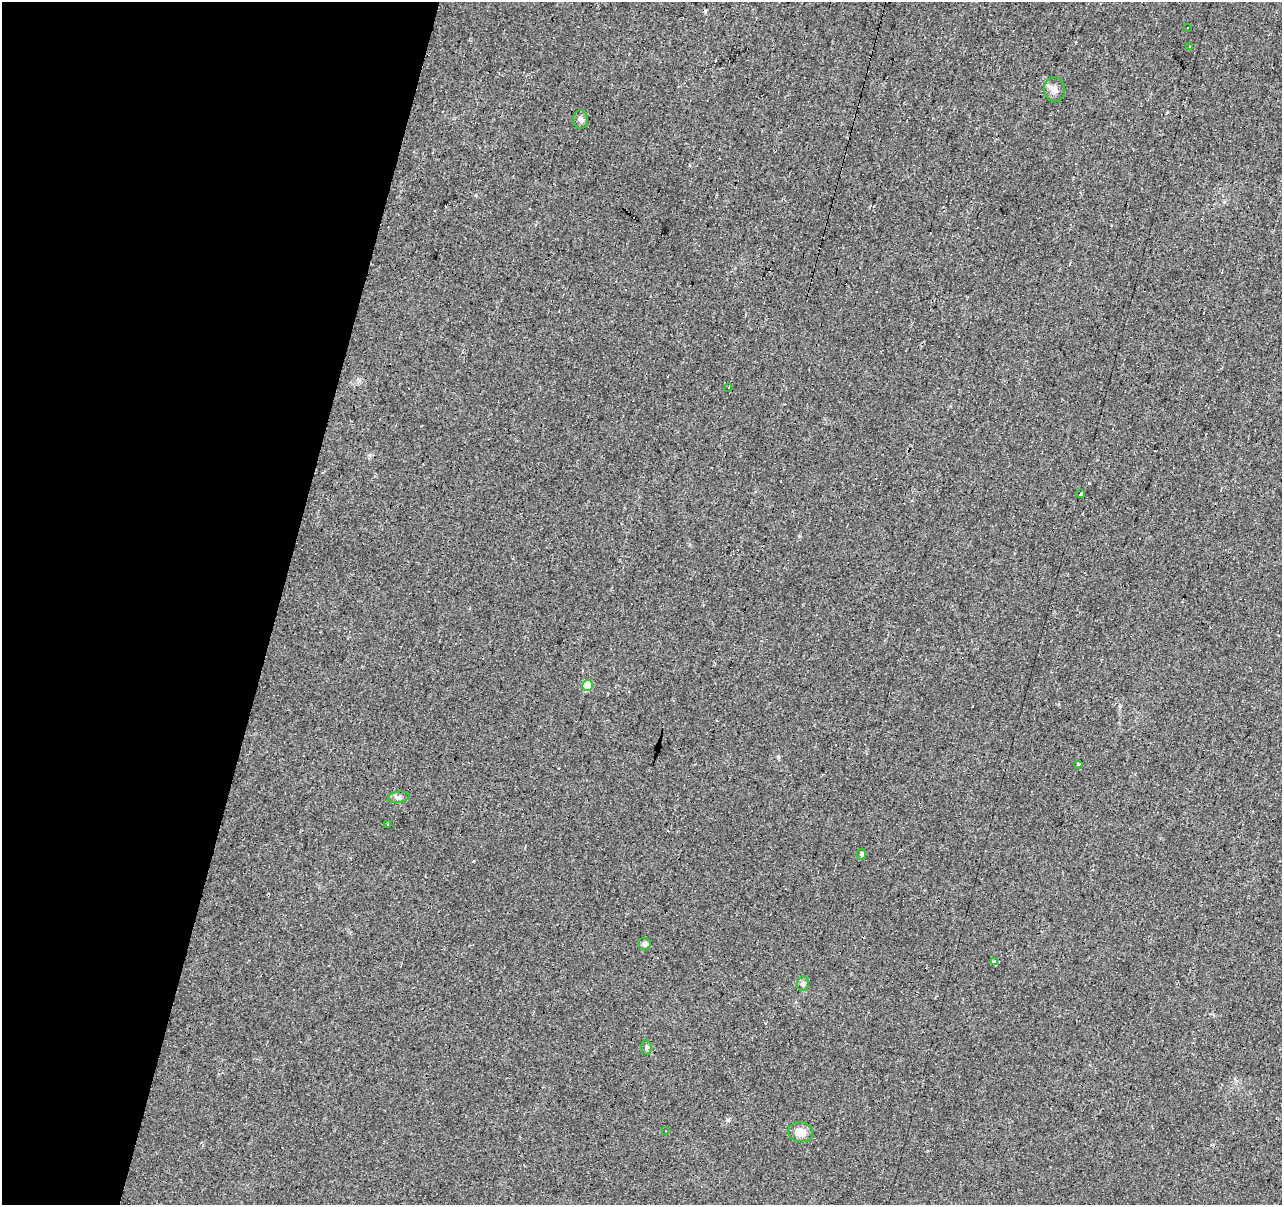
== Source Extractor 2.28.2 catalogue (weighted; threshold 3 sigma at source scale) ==
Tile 9 of 4 x 4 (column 1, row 3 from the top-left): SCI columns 5-1284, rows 1482-2684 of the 5124 x 5307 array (HDU 1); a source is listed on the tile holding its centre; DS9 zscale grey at full resolution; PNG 1284 x 1207 px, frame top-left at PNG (2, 2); each listed source drawn as its Kron ellipse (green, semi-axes under 4 px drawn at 4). Shown black and unused: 22% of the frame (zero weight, under 2 of 3 exposures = <1% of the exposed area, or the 3 px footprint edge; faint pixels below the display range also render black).
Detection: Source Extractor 2.28.2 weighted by HDU 2 'WHT'; one run over the whole footprint, this tile lists its part. Background 0.0329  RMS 0.0062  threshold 0.0278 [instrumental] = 3 sigma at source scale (4.5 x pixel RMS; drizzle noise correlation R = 1.50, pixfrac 1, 0.0396/0.0396 arcsec/px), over >= 5 px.
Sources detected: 29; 12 cosmic-ray / hot-pixel residue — neither listed nor drawn; the other 17 listed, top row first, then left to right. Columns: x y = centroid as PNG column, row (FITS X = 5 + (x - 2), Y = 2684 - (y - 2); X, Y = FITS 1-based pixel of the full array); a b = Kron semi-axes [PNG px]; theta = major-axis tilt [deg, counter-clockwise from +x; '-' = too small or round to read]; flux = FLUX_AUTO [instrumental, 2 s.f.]
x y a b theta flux
1187 27 3 2 - 0.44
1189 46 3 3 - 2.4
1055 89 12 10 -83 3.8
581 120 9 7 -86 2.2
729 387 3 2 - 0.64
1081 494 3 3 - 5.8
587 685 5 5 - 13
1079 764 4 3 - 1.4
399 797 11 5 8 1.8
387 825 3 3 - 3.3
861 854 5 4 - 1.4
645 944 6 6 - 1.8
995 962 4 3 - 2.8
803 984 7 6 - 1.5
646 1047 8 5 -86 1.2
666 1131 3 3 - 1.4
801 1132 12 10 -11 5.8